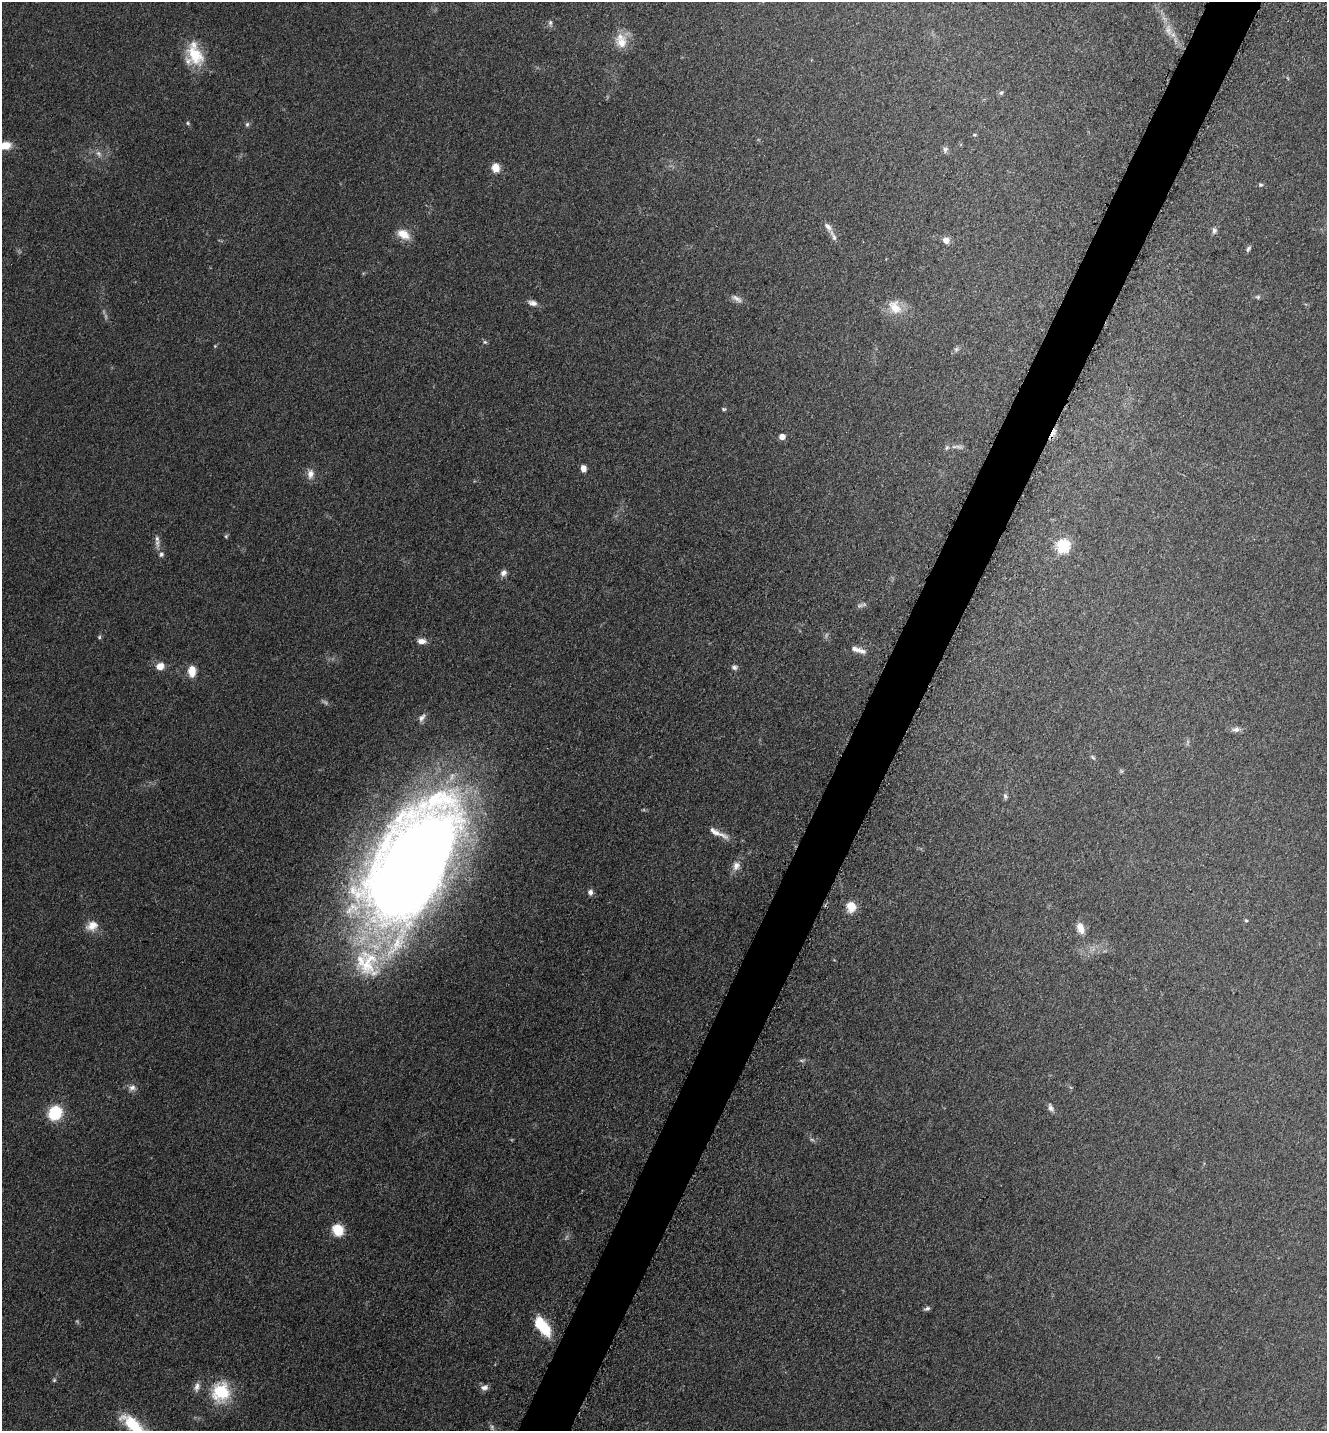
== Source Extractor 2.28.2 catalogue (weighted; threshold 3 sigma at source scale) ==
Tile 10 of 4 x 4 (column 2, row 3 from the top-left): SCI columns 1623-2947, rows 1471-2899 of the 5805 x 5774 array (HDU 1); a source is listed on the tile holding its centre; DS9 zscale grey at full resolution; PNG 1329 x 1433 px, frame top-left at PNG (2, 2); no overlay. Shown black and unused: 4% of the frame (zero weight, under 3 of 5 exposures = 4% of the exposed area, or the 3 px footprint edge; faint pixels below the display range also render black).
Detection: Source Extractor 2.28.2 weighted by HDU 2 'WHT'; one run over the whole footprint, this tile lists its part. Background 0.0682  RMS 0.0061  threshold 0.0275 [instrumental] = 3 sigma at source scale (4.5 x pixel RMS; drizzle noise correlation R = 1.50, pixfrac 1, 0.05/0.05 arcsec/px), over >= 5 px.
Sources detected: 77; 7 too faint to see at this stretch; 1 cosmic-ray / hot-pixel residue — not listed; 3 inside a brighter listed object's ellipse — not listed separately; the other 66 listed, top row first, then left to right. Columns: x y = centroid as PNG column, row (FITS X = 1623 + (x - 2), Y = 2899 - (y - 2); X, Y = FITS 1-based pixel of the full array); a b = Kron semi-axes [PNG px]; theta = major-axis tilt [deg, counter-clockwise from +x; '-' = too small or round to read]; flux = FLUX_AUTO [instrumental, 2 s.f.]
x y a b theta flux
550 23 9 5 90 1.6
1168 30 19 9 -79 6.5
621 43 18 16 -38 10
195 54 32 18 -68 21
1001 93 7 4 52 1.1
188 123 5 4 - 0.84
247 124 7 5 86 1.2
974 135 5 3 - 0.65
5 146 15 9 6 9.8
945 149 8 7 - 1.9
99 154 10 7 -57 2.9
495 168 9 7 -79 7.5
1261 185 6 4 1 1
1214 231 8 7 - 1.9
403 234 17 11 -31 8.4
833 236 18 6 -65 3.3
946 240 7 7 - 4.4
1248 249 8 4 51 1.4
1258 297 7 5 0 1.1
736 299 17 7 -29 3.3
532 303 12 7 -14 3.2
895 307 22 16 -55 11
485 342 6 5 - 1
956 349 8 6 68 1.5
724 409 6 4 -26 0.87
782 437 5 5 - 5.7
958 447 12 4 -4 1.9
947 448 6 5 - 1.1
583 468 7 5 -81 4
310 474 14 9 -87 4.7
226 536 5 5 - 0.91
157 539 11 7 -75 2.8
1063 546 6 6 - 74
161 554 8 7 - 1.8
503 573 8 7 - 2.9
861 605 16 3 11 1.6
99 637 5 5 - 0.93
421 641 11 7 -3 4
858 650 20 6 -17 4.5
160 666 10 8 24 6.1
734 667 8 7 - 1.9
192 671 13 8 -88 8
422 718 13 7 59 2.7
1236 729 12 7 7 2.7
1093 757 8 4 -56 1.1
1121 771 5 5 - 0.84
1005 796 8 6 -66 1.4
718 833 30 7 -25 6.3
411 865 120 58 61 1200
736 866 13 10 69 4.5
590 892 7 6 - 2.5
851 907 13 11 -79 8.4
1246 920 5 4 - 0.88
92 926 16 12 28 7.2
1081 928 14 8 -66 5.6
801 1060 6 4 -19 0.95
132 1088 11 9 8 3.3
1051 1108 10 6 -62 2.2
55 1113 11 10 - 33
338 1230 11 10 - 15
927 1309 8 5 19 1.5
543 1326 23 11 -54 21
197 1387 13 8 79 3.5
484 1387 10 7 15 2.9
221 1392 25 21 79 28
133 1424 37 13 -39 26
Isophote crosses this tile's border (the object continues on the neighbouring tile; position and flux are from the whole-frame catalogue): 2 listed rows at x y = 5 146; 133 1424